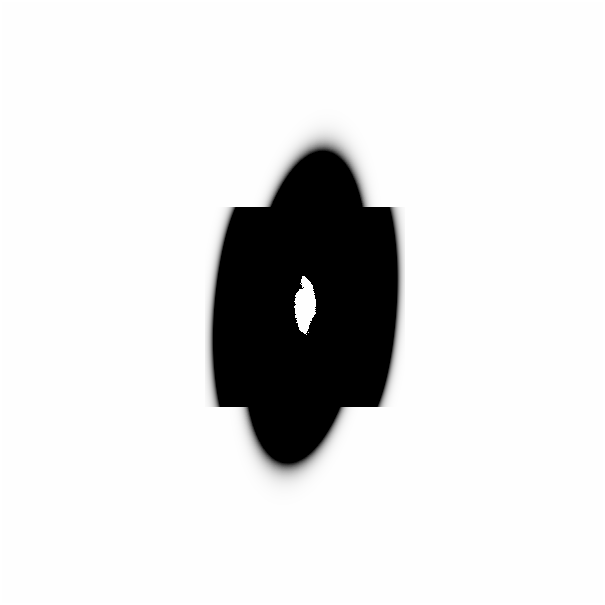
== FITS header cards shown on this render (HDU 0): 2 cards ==
NAXIS1  =                  601
NAXIS2  =                  601

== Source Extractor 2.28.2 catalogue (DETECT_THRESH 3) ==
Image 601 x 601 px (HDU 0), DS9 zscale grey, 1 PNG px = 1 image px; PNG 605 x 605 px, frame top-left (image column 1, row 601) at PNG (0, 0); no overlay
Background -9.81e-45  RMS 8.0e-32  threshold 2.39e-31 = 3 sigma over >= 5 px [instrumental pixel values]
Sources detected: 12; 11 with non-positive FLUX_AUTO (blend fragments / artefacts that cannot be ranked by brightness) are not listed; the other 1 listed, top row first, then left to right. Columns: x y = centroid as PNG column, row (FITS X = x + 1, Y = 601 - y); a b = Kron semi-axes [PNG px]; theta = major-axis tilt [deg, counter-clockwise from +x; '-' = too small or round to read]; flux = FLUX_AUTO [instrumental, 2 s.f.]
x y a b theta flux
303 304 35 14 85 46
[11 non-positive-flux detections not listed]